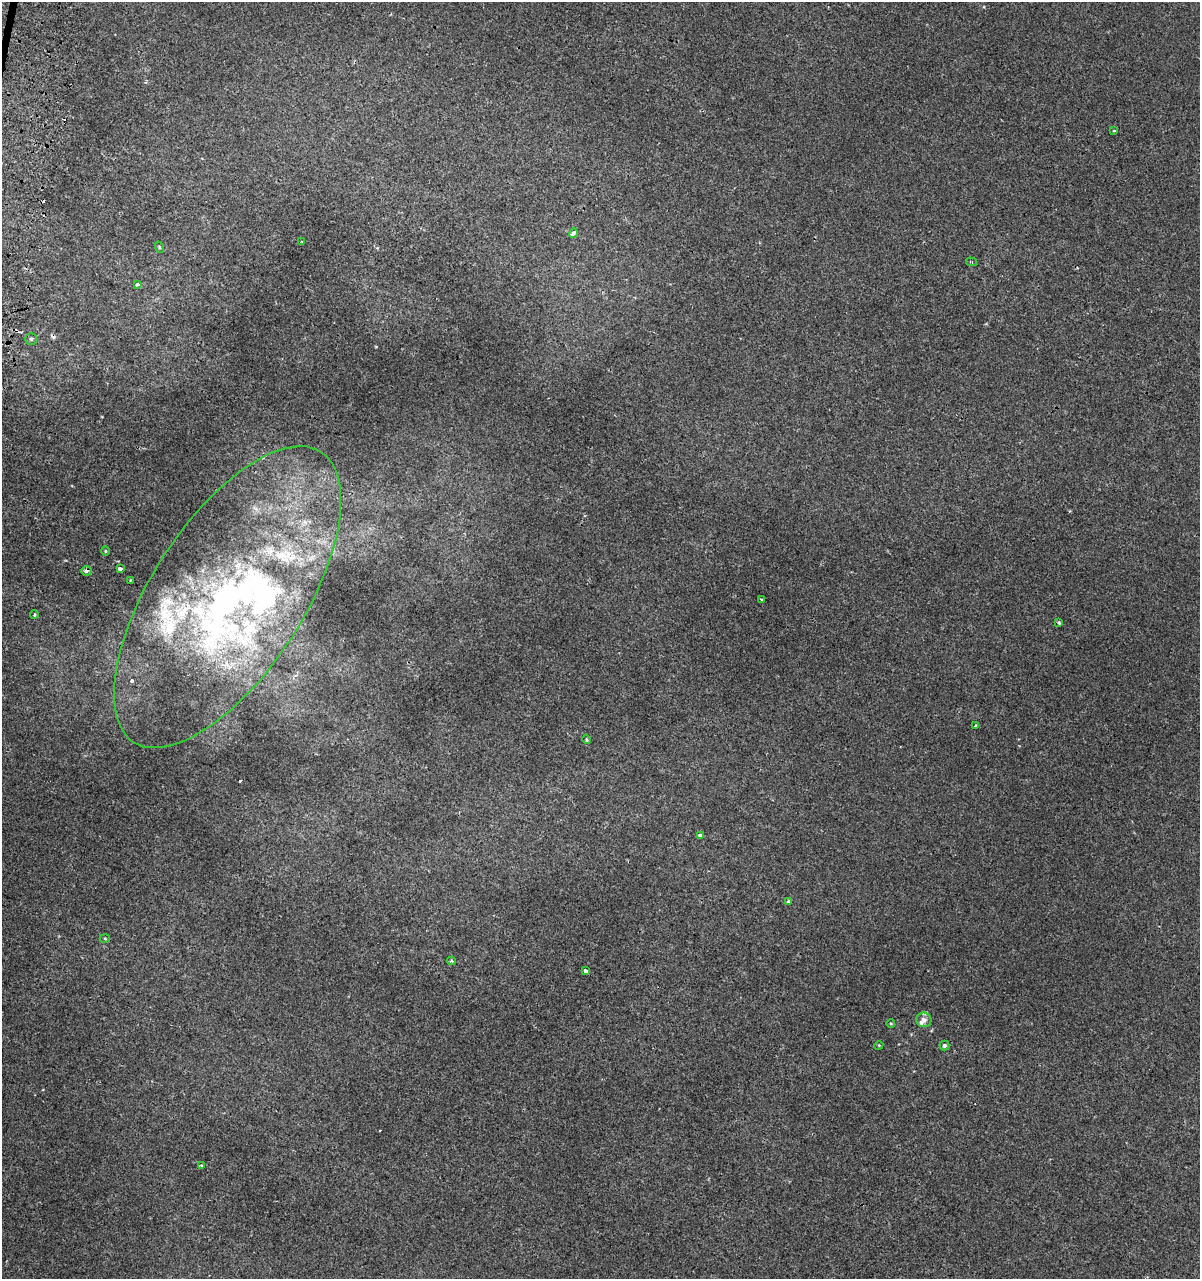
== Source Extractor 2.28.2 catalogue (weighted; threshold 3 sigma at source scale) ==
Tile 11 of 4 x 4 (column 3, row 3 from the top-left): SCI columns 2665-3862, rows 1320-2596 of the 5390 x 5193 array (HDU 1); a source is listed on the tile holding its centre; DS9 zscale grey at full resolution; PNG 1202 x 1281 px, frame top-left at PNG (2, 2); each listed source drawn as its Kron ellipse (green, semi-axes under 4 px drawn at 4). Shown black and unused: <1% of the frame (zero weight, under 2 of 3 exposures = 3% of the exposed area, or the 3 px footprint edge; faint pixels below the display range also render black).
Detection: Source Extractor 2.28.2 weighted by HDU 2 'WHT'; one run over the whole footprint, this tile lists its part. Background 1.90e-04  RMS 0.0025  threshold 0.0112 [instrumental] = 3 sigma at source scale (4.5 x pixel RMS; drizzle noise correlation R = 1.50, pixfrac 1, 0.0396/0.0396 arcsec/px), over >= 5 px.
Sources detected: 41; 1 inside a brighter object's white glare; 4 cosmic-ray / hot-pixel residue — neither listed nor drawn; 9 inside a brighter listed object's ellipse — not listed separately; the other 27 listed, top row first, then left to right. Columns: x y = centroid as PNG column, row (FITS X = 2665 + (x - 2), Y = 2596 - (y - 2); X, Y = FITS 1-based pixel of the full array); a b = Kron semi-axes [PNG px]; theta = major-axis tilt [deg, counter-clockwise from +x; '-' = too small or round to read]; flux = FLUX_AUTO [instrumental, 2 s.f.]
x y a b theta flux
1113 130 4 3 - 0.36
573 233 5 3 - 1.6
301 241 3 2 - 0.23
159 247 6 3 -72 0.26
971 262 5 3 - 0.26
137 284 4 3 - 0.82
31 339 5 5 - 0.4
105 551 4 4 - 0.24
120 569 4 3 - 3
86 571 5 5 - 0.8
130 580 4 2 - 0.17
227 597 173 76 57 140
761 599 3 2 - 0.18
34 615 4 3 - 0.34
1059 623 3 3 - 0.29
976 726 3 3 - 0.42
586 739 5 4 - 0.32
700 836 4 3 - 6.7
788 902 3 3 - 1.2
105 938 5 3 - 0.24
452 961 4 3 - 0.44
586 970 3 3 - 3
924 1020 7 7 - 1.1
891 1024 4 3 - 0.22
879 1045 4 3 - 0.2
944 1045 5 5 - 0.51
202 1165 4 3 - 0.32
Overlapping masked pixels (flux is a lower limit): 1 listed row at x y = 86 571
Unlisted compact peaks at least as high as the median listed source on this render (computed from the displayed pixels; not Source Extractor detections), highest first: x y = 240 781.